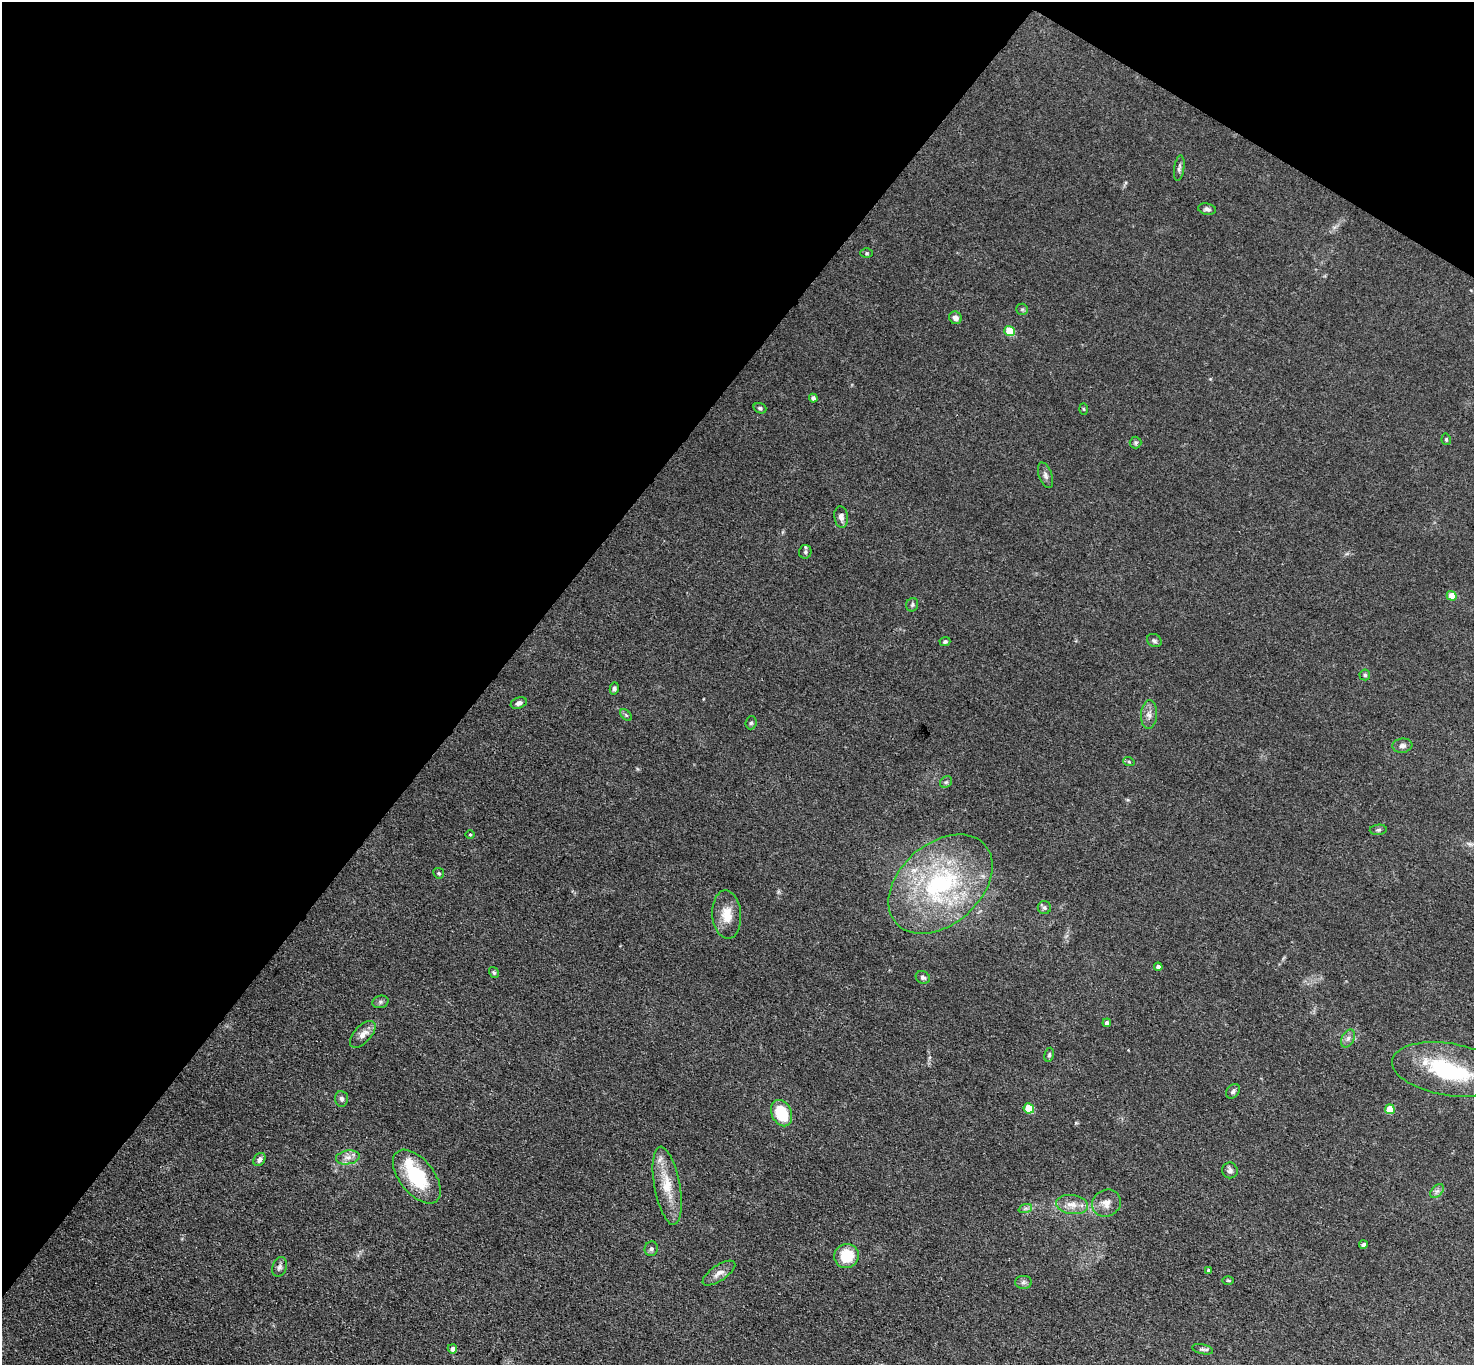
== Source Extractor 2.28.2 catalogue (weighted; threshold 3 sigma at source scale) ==
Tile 2 of 4 x 4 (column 2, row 1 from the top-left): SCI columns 1475-2946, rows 4242-5604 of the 5891 x 5898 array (HDU 1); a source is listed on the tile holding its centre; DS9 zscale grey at full resolution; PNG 1476 x 1367 px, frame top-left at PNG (2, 2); each listed source drawn as its Kron ellipse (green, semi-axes under 4 px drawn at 4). Shown black and unused: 36% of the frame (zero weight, under 3 of 4 exposures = <1% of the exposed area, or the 3 px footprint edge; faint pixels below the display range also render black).
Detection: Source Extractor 2.28.2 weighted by HDU 2 'WHT'; one run over the whole footprint, this tile lists its part. Background 0.103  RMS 0.0069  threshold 0.0311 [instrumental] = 3 sigma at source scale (4.5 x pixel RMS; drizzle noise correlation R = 1.50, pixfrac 1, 0.05/0.05 arcsec/px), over >= 5 px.
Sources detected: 72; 1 inside a brighter object's white glare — neither listed nor drawn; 5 inside a brighter listed object's ellipse — not listed separately; the other 66 listed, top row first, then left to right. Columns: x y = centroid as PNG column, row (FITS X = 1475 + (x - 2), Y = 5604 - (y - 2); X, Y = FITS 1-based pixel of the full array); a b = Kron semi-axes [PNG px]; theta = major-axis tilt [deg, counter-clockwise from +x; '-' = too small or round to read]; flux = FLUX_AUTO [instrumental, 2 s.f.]
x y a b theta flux
1179 168 13 5 82 2
1207 209 9 5 -10 1.9
867 253 6 5 - 0.96
1022 309 6 5 - 1
955 318 6 6 - 3.6
1009 331 5 5 - 21
813 398 4 4 - 2.2
760 408 6 5 - 1.5
1083 409 6 4 -88 0.77
1446 439 6 4 -77 1
1136 443 6 6 - 1.3
1045 475 13 6 -69 2.6
841 517 11 7 -81 3.4
805 552 7 6 - 1.6
1452 596 5 4 - 12
912 605 7 6 - 1.4
1154 641 8 6 -29 1.5
945 642 5 4 - 1.2
1365 675 5 5 - 1.2
614 688 6 4 75 1.6
519 703 8 5 21 2.6
626 715 7 4 -45 1
1149 715 14 8 86 4.2
751 723 6 5 - 1.2
1402 746 10 7 7 2.6
1129 762 6 4 -20 0.97
946 782 6 5 - 1.2
1378 830 8 5 3 1.4
470 834 4 3 - 0.59
439 873 5 5 - 1.2
940 884 59 40 41 110
1044 907 6 6 - 1.6
727 915 24 14 -86 12
1158 967 4 4 - 2.3
494 973 6 4 -57 1
923 977 7 6 - 1.9
380 1002 8 6 15 1.7
1107 1023 4 4 - 2
363 1034 16 8 47 5.5
1348 1038 9 6 63 2.5
1049 1055 7 4 81 1.2
1449 1069 58 26 -9 64
1233 1091 8 6 51 1.8
342 1099 8 6 -85 2.1
1029 1108 5 5 - 24
1390 1109 5 5 - 19
782 1113 14 10 -65 25
348 1157 12 7 9 4.2
259 1159 7 5 54 2.5
1230 1170 8 7 - 2.2
417 1177 31 17 -51 41
667 1186 39 13 -80 18
1437 1191 8 5 44 2
1106 1203 15 13 32 6.1
1072 1204 16 9 -8 6.7
1025 1209 7 4 20 1.5
1363 1245 4 4 - 1.7
651 1249 7 6 - 1.7
846 1256 12 12 - 21
280 1267 10 7 71 2.2
1208 1270 4 3 - 1.1
719 1273 19 8 34 5.2
1228 1280 5 3 - 0.81
1023 1282 8 6 0 1.9
452 1349 5 4 - 3.2
1203 1349 10 5 -11 1.8
Overlapping masked pixels (flux is a lower limit): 1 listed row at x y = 417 1177